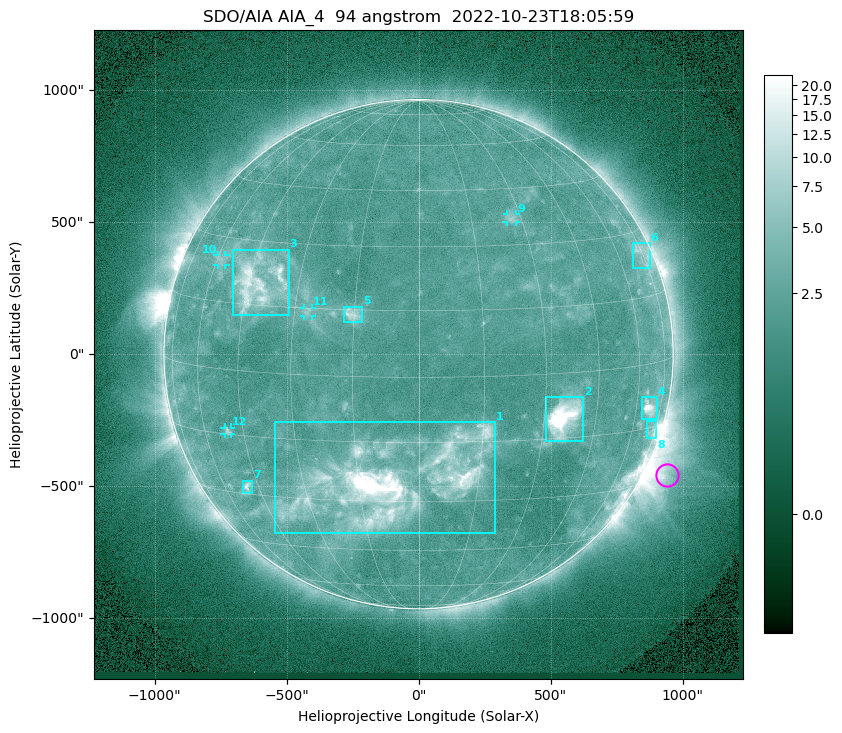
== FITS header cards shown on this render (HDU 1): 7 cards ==
TELESCOP= 'SDO/AIA '           / For AIA: SDO/AIA
INSTRUME= 'AIA_4   '           / For AIA: AIA_ATA1, AIA_ATA2, AIA_ATA3 or AIA_AT
WAVELNTH=                   94 / [angstrom] Wavelength
WAVEUNIT= 'angstrom'           / Wavelength unit: angstrom
DATE-OBS= '2022-10-23T18:05:59.121' / [ISO] Date when observation started; ISO 8
CTYPE1  = 'HPLN-TAN'           / CTYPE1: HPLN
CTYPE2  = 'HPLT-TAN'           / CTYPE2: HPLT

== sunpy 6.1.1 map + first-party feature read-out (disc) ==
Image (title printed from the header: SDO/AIA AIA_4  94 angstrom  2022-10-23T18:05:59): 1024 x 1024 px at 2.4 arcsec/px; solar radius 965 arcsec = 402 px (full disc in frame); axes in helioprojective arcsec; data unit not stated in the header (colour bar unlabelled)
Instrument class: DISC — disc imager (sunpy class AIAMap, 94 A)
Bright regions (active regions / flare kernels): reference = the median radial profile (limb darkening/brightening removed); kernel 9 px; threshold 5 sigma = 2.84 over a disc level ~2.27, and >= 1.15x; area >= 12 px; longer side >= 10 px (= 24 arcsec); searched inside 0.97 R_sun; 12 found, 12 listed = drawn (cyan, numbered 1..; 4 of them under ~33 arcsec drawn as corner ticks so the feature stays visible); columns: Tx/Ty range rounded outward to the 5 arcsec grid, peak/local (2 s.f.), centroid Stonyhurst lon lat
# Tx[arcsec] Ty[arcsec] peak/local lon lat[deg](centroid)
1 -545..290 -680..-255 27 -6 -25
2 480..625 -330..-160 17 +35 -10
3 -705..-490 145..395 7.3 -42 +20
4 845..905 -250..-160 8.7 +67 -10
5 -285..-210 120..180 4.5 -15 +14
6 810..875 325..420 3.1 +73 +25
7 -665..-630 -525..-480 4.7 -49 -28
8 865..900 -320..-250 4.3 +72 -16
9 335..370 500..530 2.8 +27 +37
10 -760..-730 335..375 2.6 -58 +25
11 -435..-405 145..175 2.8 -27 +14
12 -735..-710 -305..-275 3.2 -50 -14
Off-limb structures (1.02-1.3 R_sun): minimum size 162 px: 7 found; the strongest spans PA ~225..265 deg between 1.02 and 1.3 R_sun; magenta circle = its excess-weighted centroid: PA ~245 deg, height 1.08 R_sun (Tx ~940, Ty ~-455 arcsec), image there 5.3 x the reference